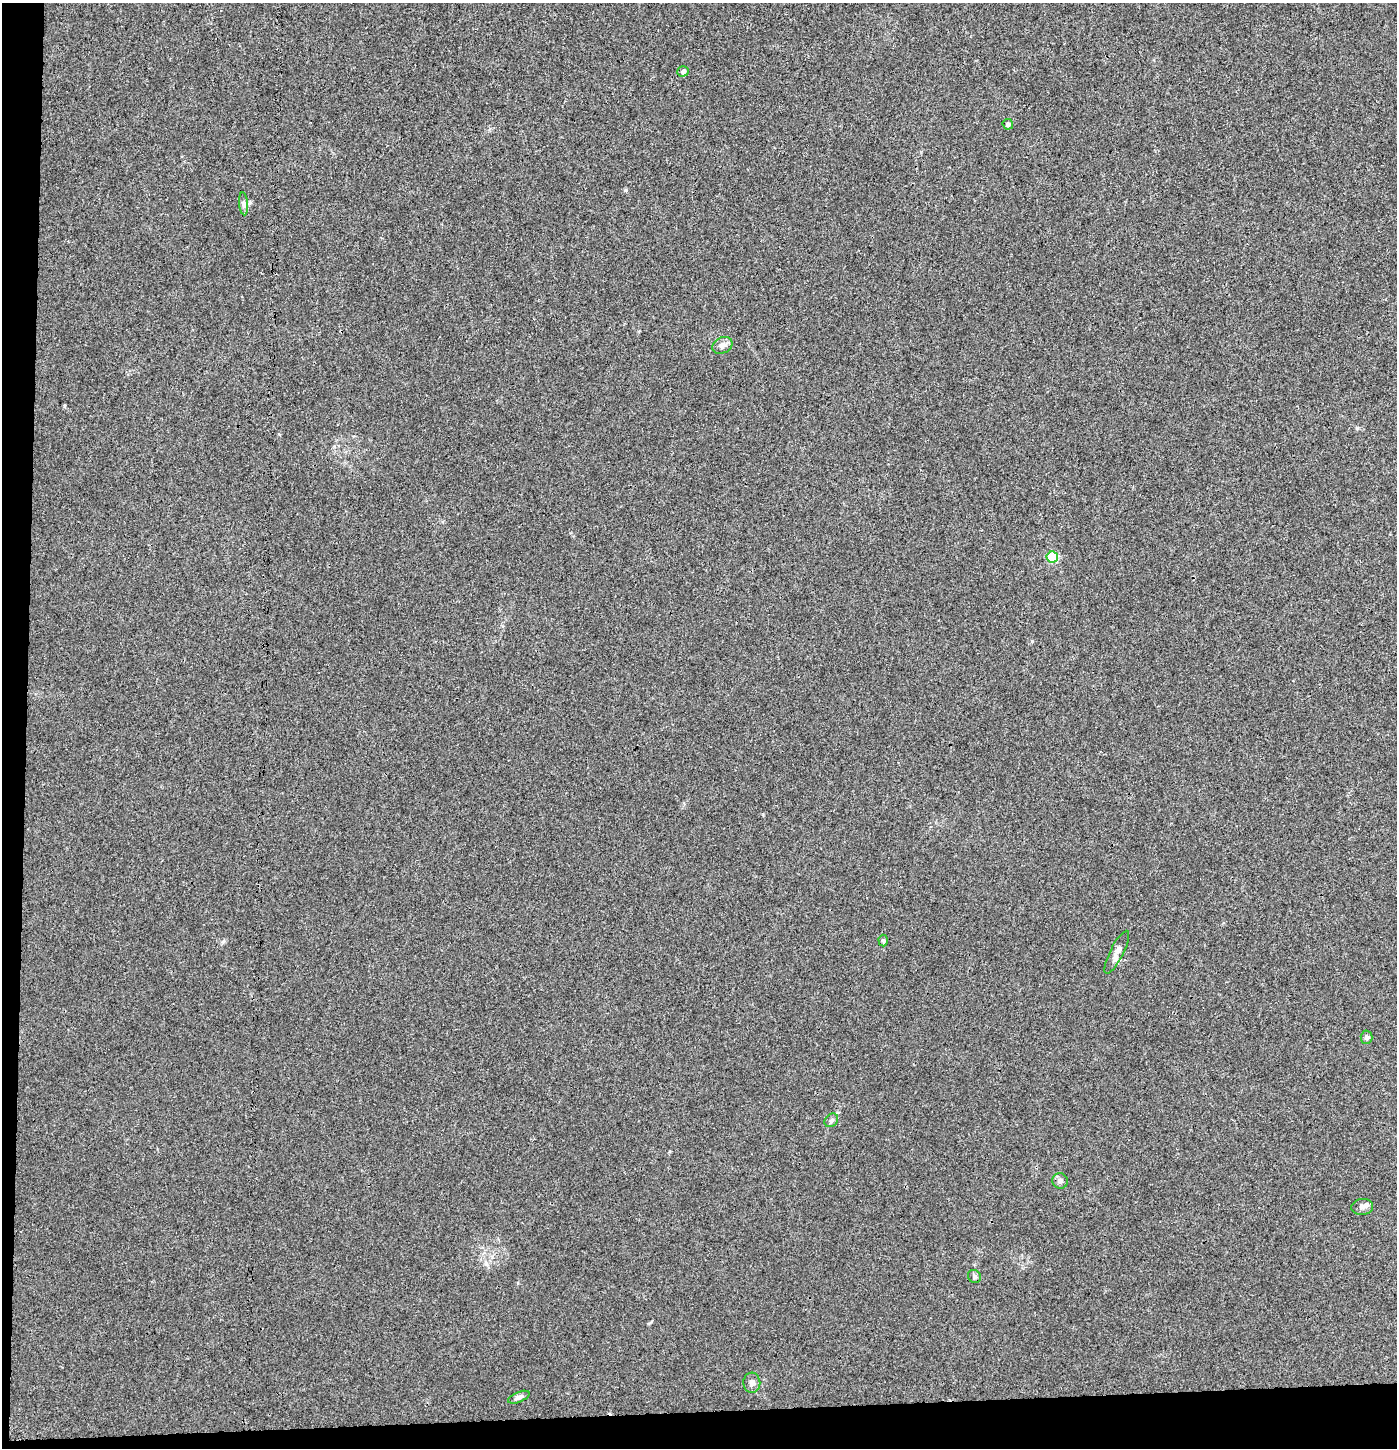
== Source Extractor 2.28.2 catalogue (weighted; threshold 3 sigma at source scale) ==
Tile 7 of 3 x 3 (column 1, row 3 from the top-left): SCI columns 1-1395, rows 57-1502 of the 4192 x 4448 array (HDU 1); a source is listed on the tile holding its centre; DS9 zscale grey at full resolution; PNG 1399 x 1450 px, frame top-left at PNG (2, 3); each listed source drawn as its Kron ellipse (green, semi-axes under 4 px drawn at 4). Shown black and unused: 4% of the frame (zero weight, under 3 of 4 exposures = <1% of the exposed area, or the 3 px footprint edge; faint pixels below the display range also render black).
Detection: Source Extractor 2.28.2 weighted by HDU 2 'WHT'; one run over the whole footprint, this tile lists its part. Background 0.00387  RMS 0.0032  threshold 0.0145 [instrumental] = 3 sigma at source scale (4.5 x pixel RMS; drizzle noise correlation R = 1.50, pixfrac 1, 0.0396/0.0396 arcsec/px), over >= 5 px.
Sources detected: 14; all 14 listed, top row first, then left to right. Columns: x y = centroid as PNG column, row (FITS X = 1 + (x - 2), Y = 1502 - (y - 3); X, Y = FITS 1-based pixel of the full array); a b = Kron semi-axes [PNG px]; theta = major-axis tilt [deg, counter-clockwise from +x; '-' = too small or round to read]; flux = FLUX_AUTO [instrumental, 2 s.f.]
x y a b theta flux
683 71 6 5 - 1
1008 124 5 5 - 0.86
244 204 11 4 -85 0.94
722 345 11 8 25 1.5
1052 557 6 5 - 19
883 941 6 4 -87 0.53
1117 952 24 6 63 2.1
1367 1037 7 6 - 0.86
831 1120 7 6 - 0.76
1060 1181 8 7 - 1.2
1362 1207 11 8 6 1.4
974 1276 7 6 - 0.73
752 1383 10 8 -88 1.4
519 1397 11 5 22 1.2
Unlisted compact peaks at least as high as the median listed source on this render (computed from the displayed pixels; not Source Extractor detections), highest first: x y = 626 190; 1032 641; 223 942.